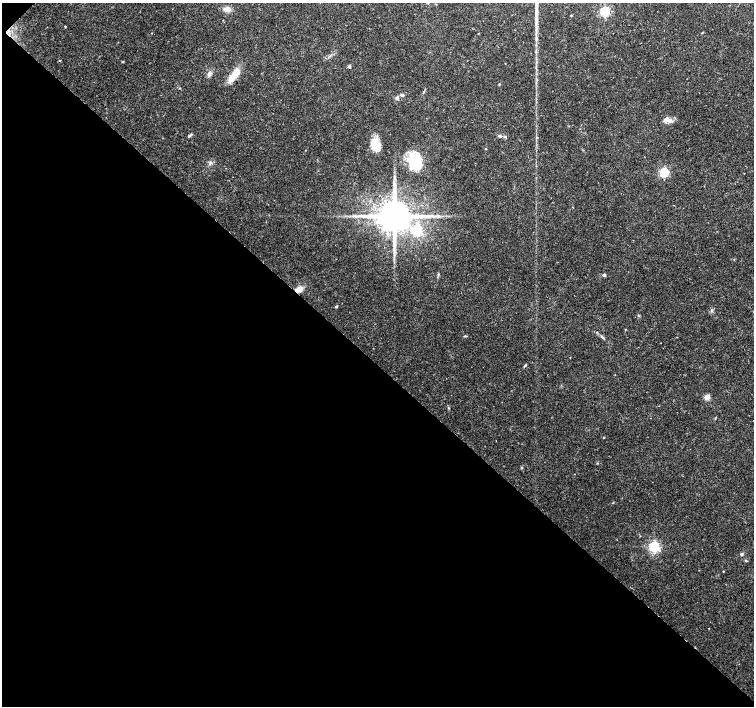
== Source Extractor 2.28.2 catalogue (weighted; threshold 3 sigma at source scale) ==
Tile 9 of 4 x 4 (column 1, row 3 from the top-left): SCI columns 7-1510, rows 1574-2981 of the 6030 x 6030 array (HDU 1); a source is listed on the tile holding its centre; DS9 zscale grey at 2 x 2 block average (1 PNG px = mean of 2 x 2 image px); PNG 756 x 708 px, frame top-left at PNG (2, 3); no overlay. Shown black and unused: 49% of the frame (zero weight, under 3 of 4 exposures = <1% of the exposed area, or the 3 px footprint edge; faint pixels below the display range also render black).
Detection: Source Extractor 2.28.2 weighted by HDU 2 'WHT'; one run over the whole footprint, this tile lists its part. Background 0.0237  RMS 0.0019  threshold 0.00866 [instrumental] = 3 sigma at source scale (4.5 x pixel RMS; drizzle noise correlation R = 1.50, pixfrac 1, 0.0396/0.0396 arcsec/px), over >= 5 px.
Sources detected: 41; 1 inside a brighter object's white glare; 2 long thin detections or spike segments (spike, bleed or trail) — not listed; the other 38 listed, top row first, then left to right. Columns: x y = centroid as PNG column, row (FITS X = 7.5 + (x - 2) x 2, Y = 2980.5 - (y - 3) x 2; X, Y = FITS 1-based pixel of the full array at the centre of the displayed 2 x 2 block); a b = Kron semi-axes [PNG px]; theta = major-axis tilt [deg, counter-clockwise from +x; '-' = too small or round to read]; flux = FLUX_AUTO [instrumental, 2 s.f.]
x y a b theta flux
227 9 9 7 -4 2.5
604 11 4 3 - 45
571 15 2 2 - 0.35
65 26 2 2 - 0.31
122 61 2 2 - 0.43
349 66 3 3 - 1.1
209 74 7 4 74 1.6
234 74 22 7 56 6.2
499 84 3 2 - 0.29
402 95 5 4 - 0.93
397 98 6 4 -86 0.88
667 119 6 4 -22 4
190 135 7 3 26 0.73
500 136 4 3 - 0.6
505 137 4 3 - 0.52
375 145 15 8 -69 8.1
486 149 2 2 - 0.29
414 159 26 13 -52 14
664 172 4 3 - 45
394 216 8 7 - 1600
417 230 4 4 - 38
394 253 7 2 85 0.97
603 275 4 4 - 0.7
299 289 10 5 25 3.3
336 307 4 2 - 0.43
712 310 4 3 - 0.58
465 336 5 2 - 0.39
602 337 8 3 -49 0.9
525 365 4 3 - 0.48
707 397 3 3 - 9.8
449 408 3 3 - 0.37
603 437 2 2 - 0.32
521 468 3 3 - 0.48
654 547 4 4 - 72
742 554 4 3 - 0.73
746 560 4 3 - 0.4
723 571 2 2 - 0.26
709 628 2 2 - 0.16
Overlapping masked pixels (flux is a lower limit): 1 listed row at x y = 299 289
Diffuse or blended objects may show on this block-average render without a row.